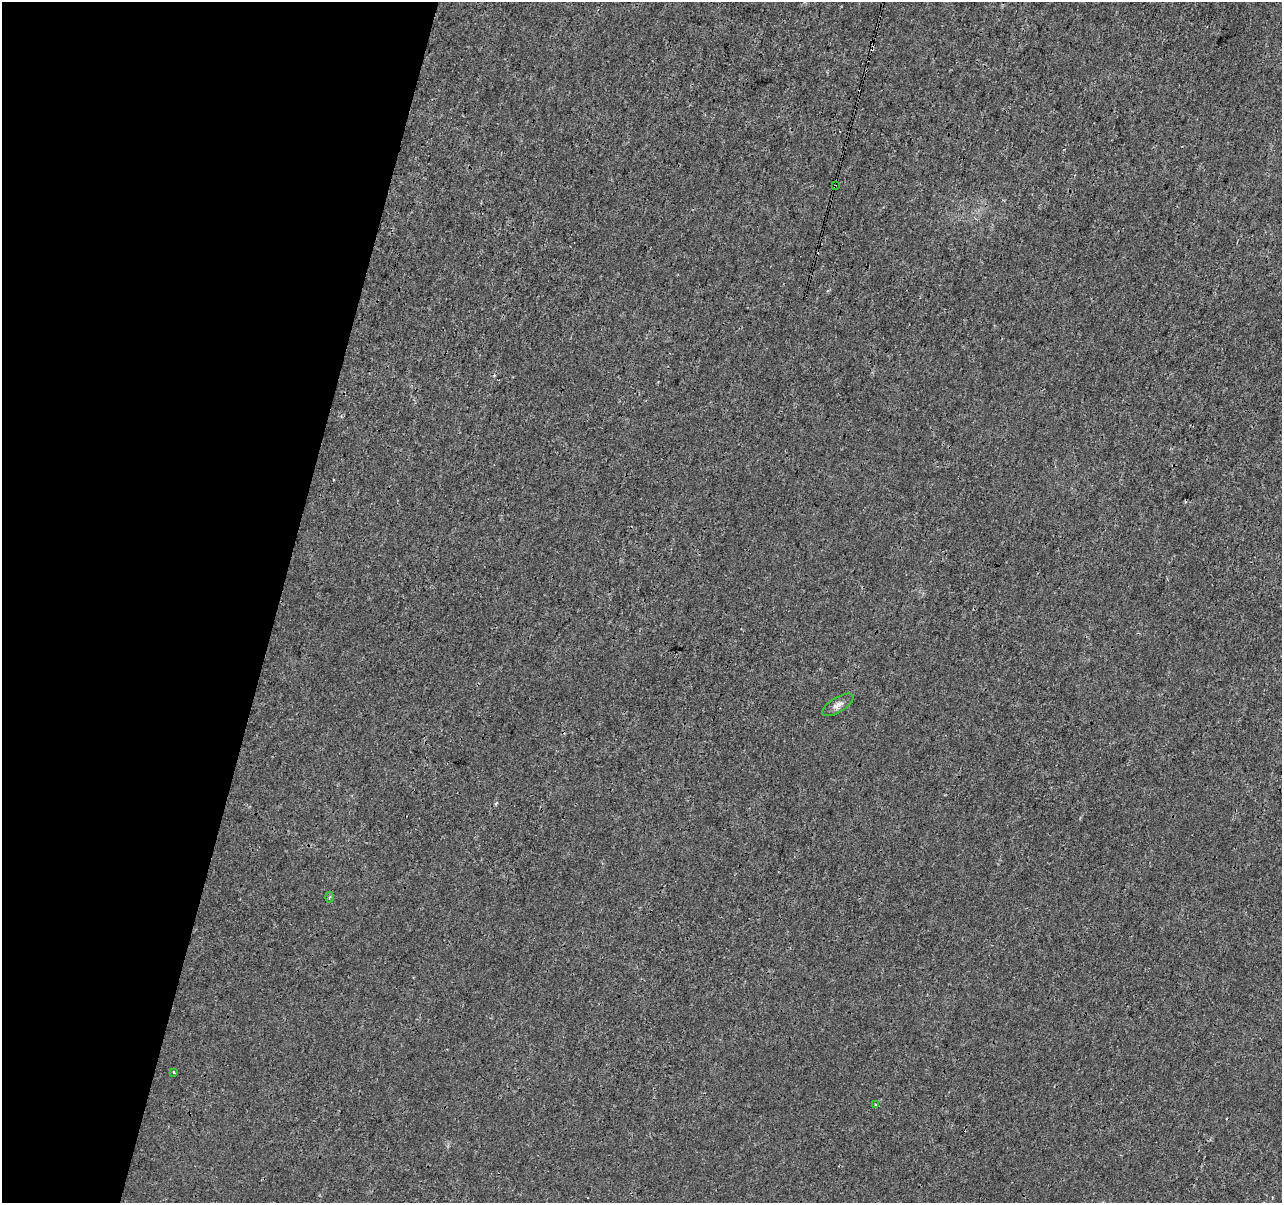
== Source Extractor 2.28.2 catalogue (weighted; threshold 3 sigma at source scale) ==
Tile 9 of 4 x 4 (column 1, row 3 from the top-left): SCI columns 8-1287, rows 1486-2686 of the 5125 x 5312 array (HDU 1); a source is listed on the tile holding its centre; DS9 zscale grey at full resolution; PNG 1284 x 1205 px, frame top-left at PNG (2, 2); each listed source drawn as its Kron ellipse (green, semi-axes under 4 px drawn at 4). Shown black and unused: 22% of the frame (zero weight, under 3 of 4 exposures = <1% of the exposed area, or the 3 px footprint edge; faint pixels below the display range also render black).
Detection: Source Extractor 2.28.2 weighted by HDU 2 'WHT'; one run over the whole footprint, this tile lists its part. Background 5.92e-05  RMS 0.0014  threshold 0.00628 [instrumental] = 3 sigma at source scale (4.5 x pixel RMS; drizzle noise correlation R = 1.50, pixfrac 1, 0.0396/0.0396 arcsec/px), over >= 5 px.
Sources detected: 6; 1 cosmic-ray / hot-pixel residue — neither listed nor drawn; the other 5 listed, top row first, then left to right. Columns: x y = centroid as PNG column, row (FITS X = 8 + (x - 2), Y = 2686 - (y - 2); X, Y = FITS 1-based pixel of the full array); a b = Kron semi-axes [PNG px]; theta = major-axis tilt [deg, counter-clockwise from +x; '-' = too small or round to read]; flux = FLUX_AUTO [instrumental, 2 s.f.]
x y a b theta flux
835 186 3 2 - 0.12
838 705 18 7 31 0.81
329 897 5 3 - 0.18
174 1072 4 3 - 0.16
876 1105 3 3 - 0.39
Overlapping masked pixels (flux is a lower limit): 1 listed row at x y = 835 186